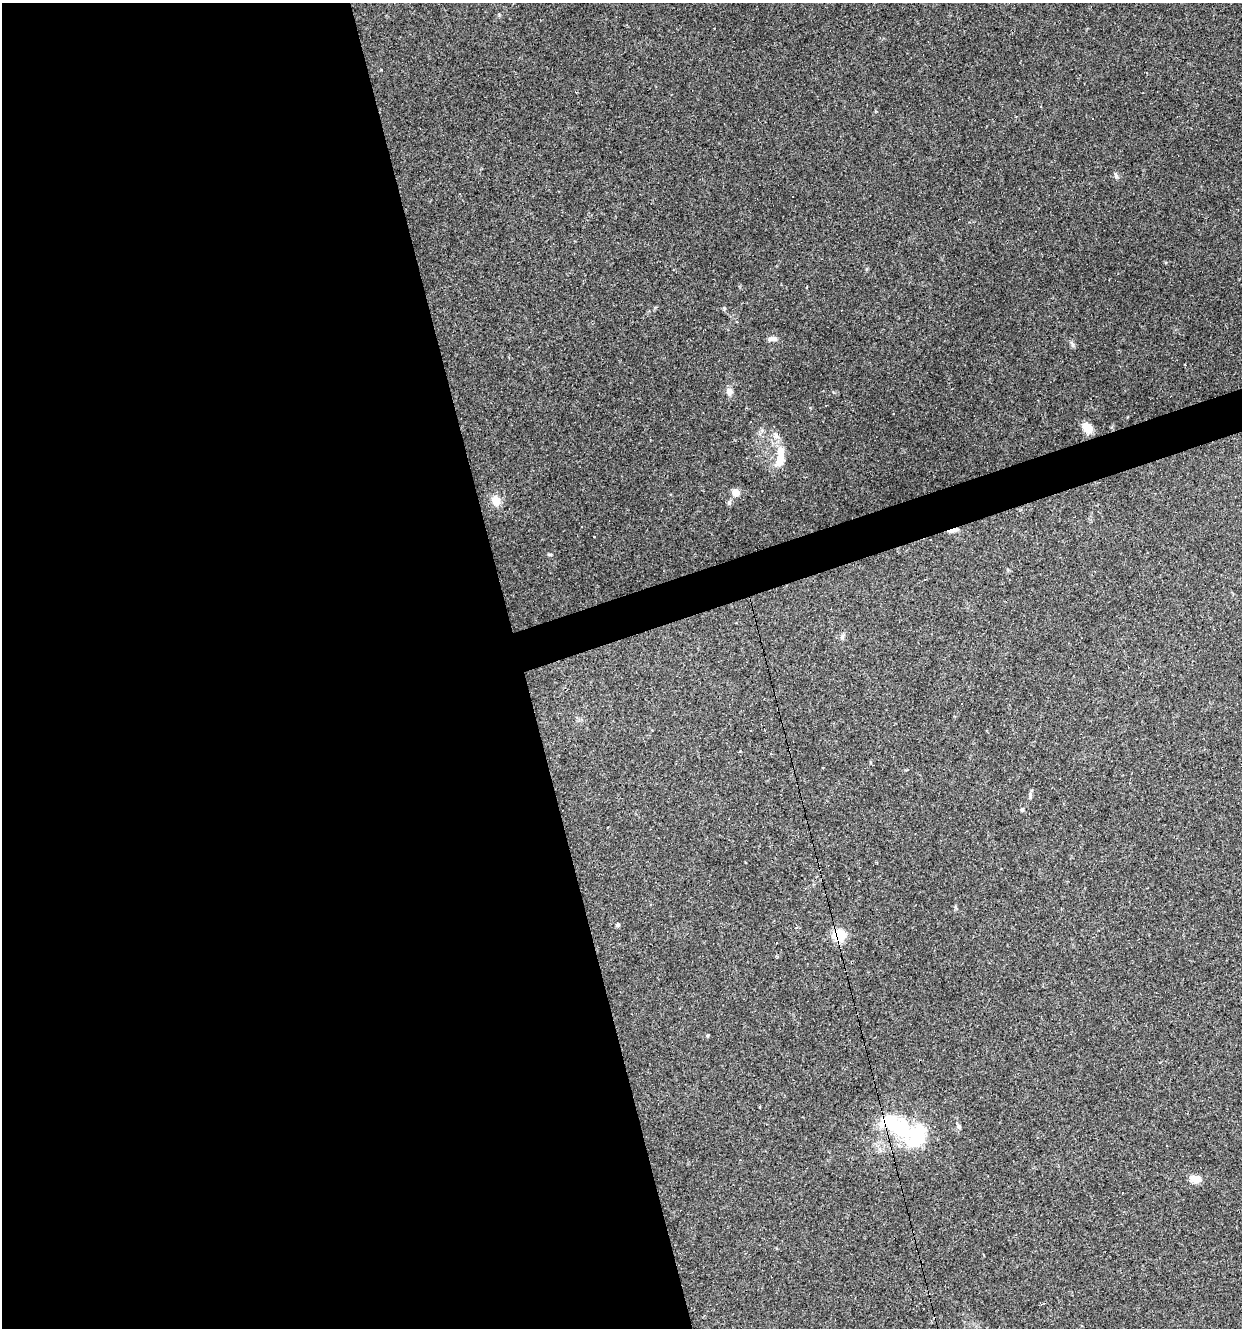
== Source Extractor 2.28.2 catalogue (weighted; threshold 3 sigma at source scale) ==
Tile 9 of 4 x 4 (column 1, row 3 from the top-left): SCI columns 107-1346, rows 1327-2652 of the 5119 x 5304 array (HDU 1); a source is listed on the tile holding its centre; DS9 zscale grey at full resolution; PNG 1244 x 1330 px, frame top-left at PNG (2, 3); no overlay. Shown black and unused: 44% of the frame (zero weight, under 3 of 4 exposures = <1% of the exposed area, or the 3 px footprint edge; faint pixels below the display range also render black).
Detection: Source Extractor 2.28.2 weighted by HDU 2 'WHT'; one run over the whole footprint, this tile lists its part. Background 0.101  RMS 0.0052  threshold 0.0234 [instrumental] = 3 sigma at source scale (4.5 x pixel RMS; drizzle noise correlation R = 1.50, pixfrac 1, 0.0396/0.0396 arcsec/px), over >= 5 px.
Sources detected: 44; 2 inside a brighter object's white glare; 15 cosmic-ray / hot-pixel residue — not listed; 2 inside a brighter listed object's ellipse — not listed separately; the other 25 listed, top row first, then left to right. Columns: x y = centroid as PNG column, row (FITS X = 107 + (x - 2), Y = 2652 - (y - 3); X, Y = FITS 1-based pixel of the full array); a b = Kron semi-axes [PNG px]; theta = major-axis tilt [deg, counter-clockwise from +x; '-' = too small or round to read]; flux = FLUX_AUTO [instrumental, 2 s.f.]
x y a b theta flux
880 38 4 3 - 0.45
576 92 3 2 - 0.35
1116 175 11 4 -73 1.1
774 339 11 6 11 2.1
1072 344 12 3 -65 0.85
729 392 11 9 90 2.4
1088 428 11 8 -52 7.7
781 455 31 11 -90 9.3
736 493 8 7 - 4.7
496 500 12 10 -73 5.7
953 530 16 4 14 3
594 536 3 3 - 1.2
549 554 6 3 0 0.58
739 751 3 2 - 0.91
1060 778 3 2 - 0.76
1022 810 5 4 - 0.83
745 862 3 2 - 0.77
617 925 4 4 - 1
797 928 4 3 - 0.53
839 935 12 11 - 14
959 1127 6 6 - 1.3
900 1128 47 25 -32 39
1167 1146 3 2 - 0.73
1196 1179 12 8 -6 5.1
984 1255 3 2 - 0.45
Overlapping masked pixels (flux is a lower limit): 3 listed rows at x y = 953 530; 839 935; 900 1128
Unlisted compact peaks at least as high as the median listed source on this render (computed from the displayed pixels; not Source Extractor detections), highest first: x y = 724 308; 708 1035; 1030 794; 833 392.